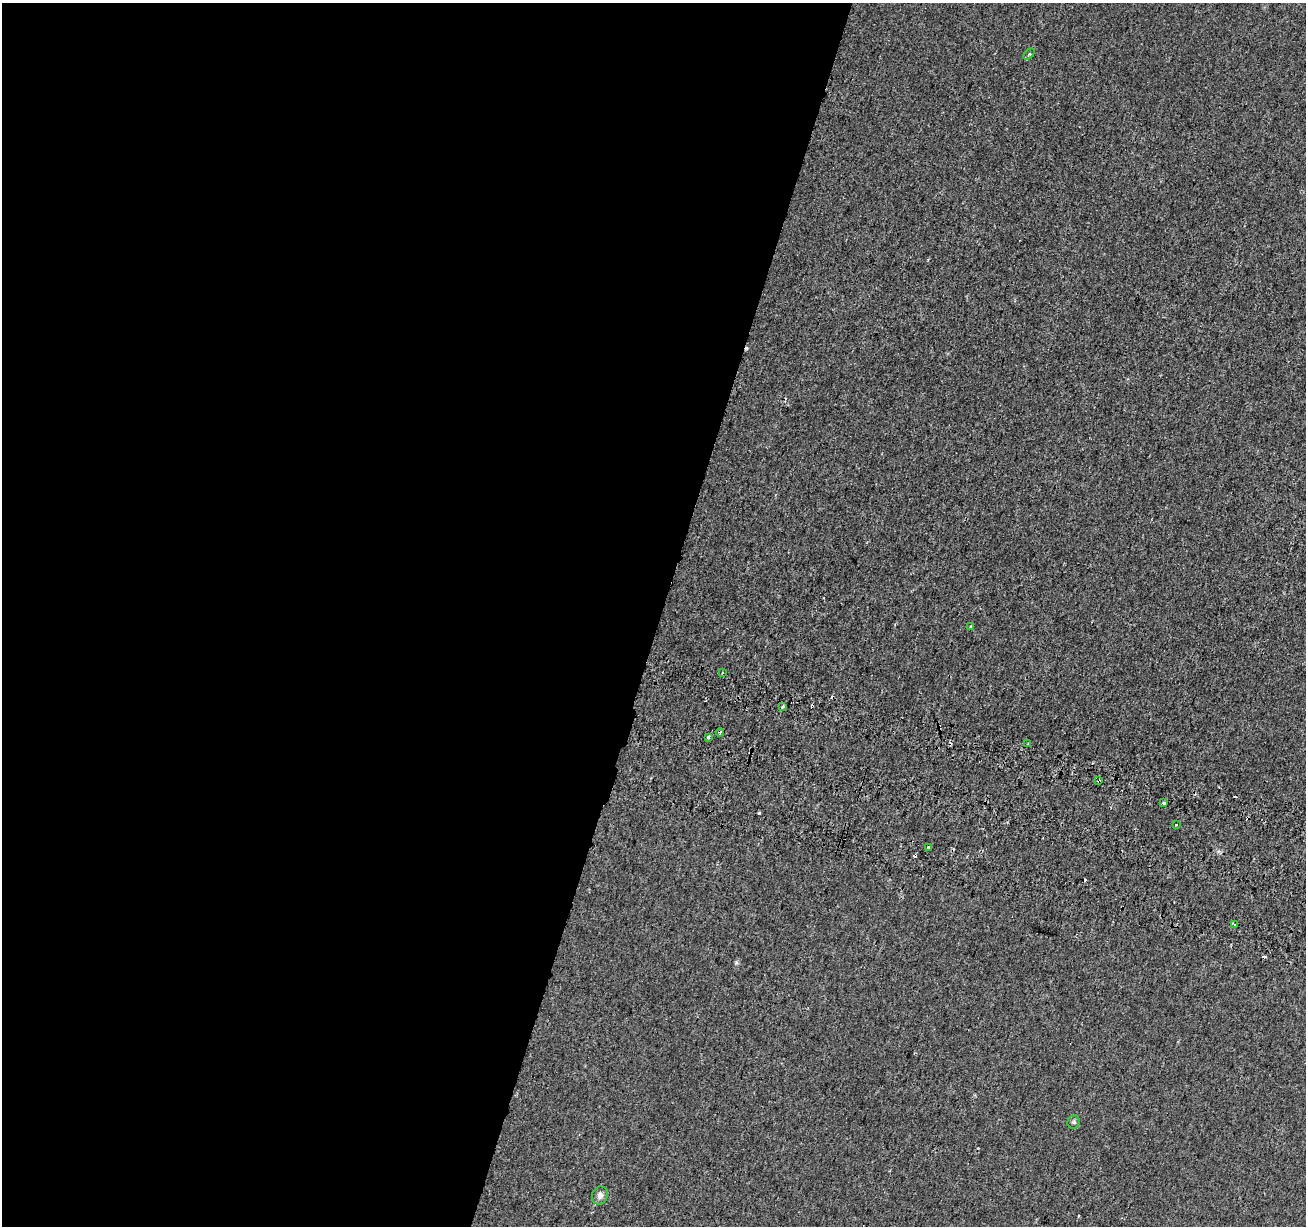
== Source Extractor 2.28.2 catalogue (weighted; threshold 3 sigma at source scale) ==
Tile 5 of 4 x 4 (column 1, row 2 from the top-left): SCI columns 21-1324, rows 2725-3948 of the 5264 x 5510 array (HDU 1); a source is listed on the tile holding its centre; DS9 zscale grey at full resolution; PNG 1308 x 1228 px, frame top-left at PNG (2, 3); each listed source drawn as its Kron ellipse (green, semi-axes under 4 px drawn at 4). Shown black and unused: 51% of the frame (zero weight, under 2 of 3 exposures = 3% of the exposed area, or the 3 px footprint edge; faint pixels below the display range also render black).
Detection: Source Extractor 2.28.2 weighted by HDU 2 'WHT'; one run over the whole footprint, this tile lists its part. Background 1.88e-04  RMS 0.0038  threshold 0.0173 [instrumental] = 3 sigma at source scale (4.5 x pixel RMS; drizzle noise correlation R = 1.50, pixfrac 1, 0.0396/0.0396 arcsec/px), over >= 5 px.
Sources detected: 22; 8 cosmic-ray / hot-pixel residue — neither listed nor drawn; the other 14 listed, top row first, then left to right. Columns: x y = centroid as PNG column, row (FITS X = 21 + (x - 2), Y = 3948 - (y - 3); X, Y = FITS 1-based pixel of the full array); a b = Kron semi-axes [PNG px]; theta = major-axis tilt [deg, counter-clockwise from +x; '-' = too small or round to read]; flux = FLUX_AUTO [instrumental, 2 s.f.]
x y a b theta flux
1029 54 6 4 45 0.6
970 626 4 3 - 0.49
722 673 3 3 - 0.79
783 707 4 3 - 0.78
720 732 4 3 - 0.37
708 737 4 3 - 1.7
1028 744 3 3 - 0.65
1099 781 4 3 - 0.6
1164 803 3 3 - 1.6
1176 825 3 3 - 1
929 847 3 3 - 2.2
1234 924 4 3 - 0.48
1074 1122 7 6 - 0.71
600 1195 9 7 70 1.7
Overlapping masked pixels (flux is a lower limit): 1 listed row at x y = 1099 781